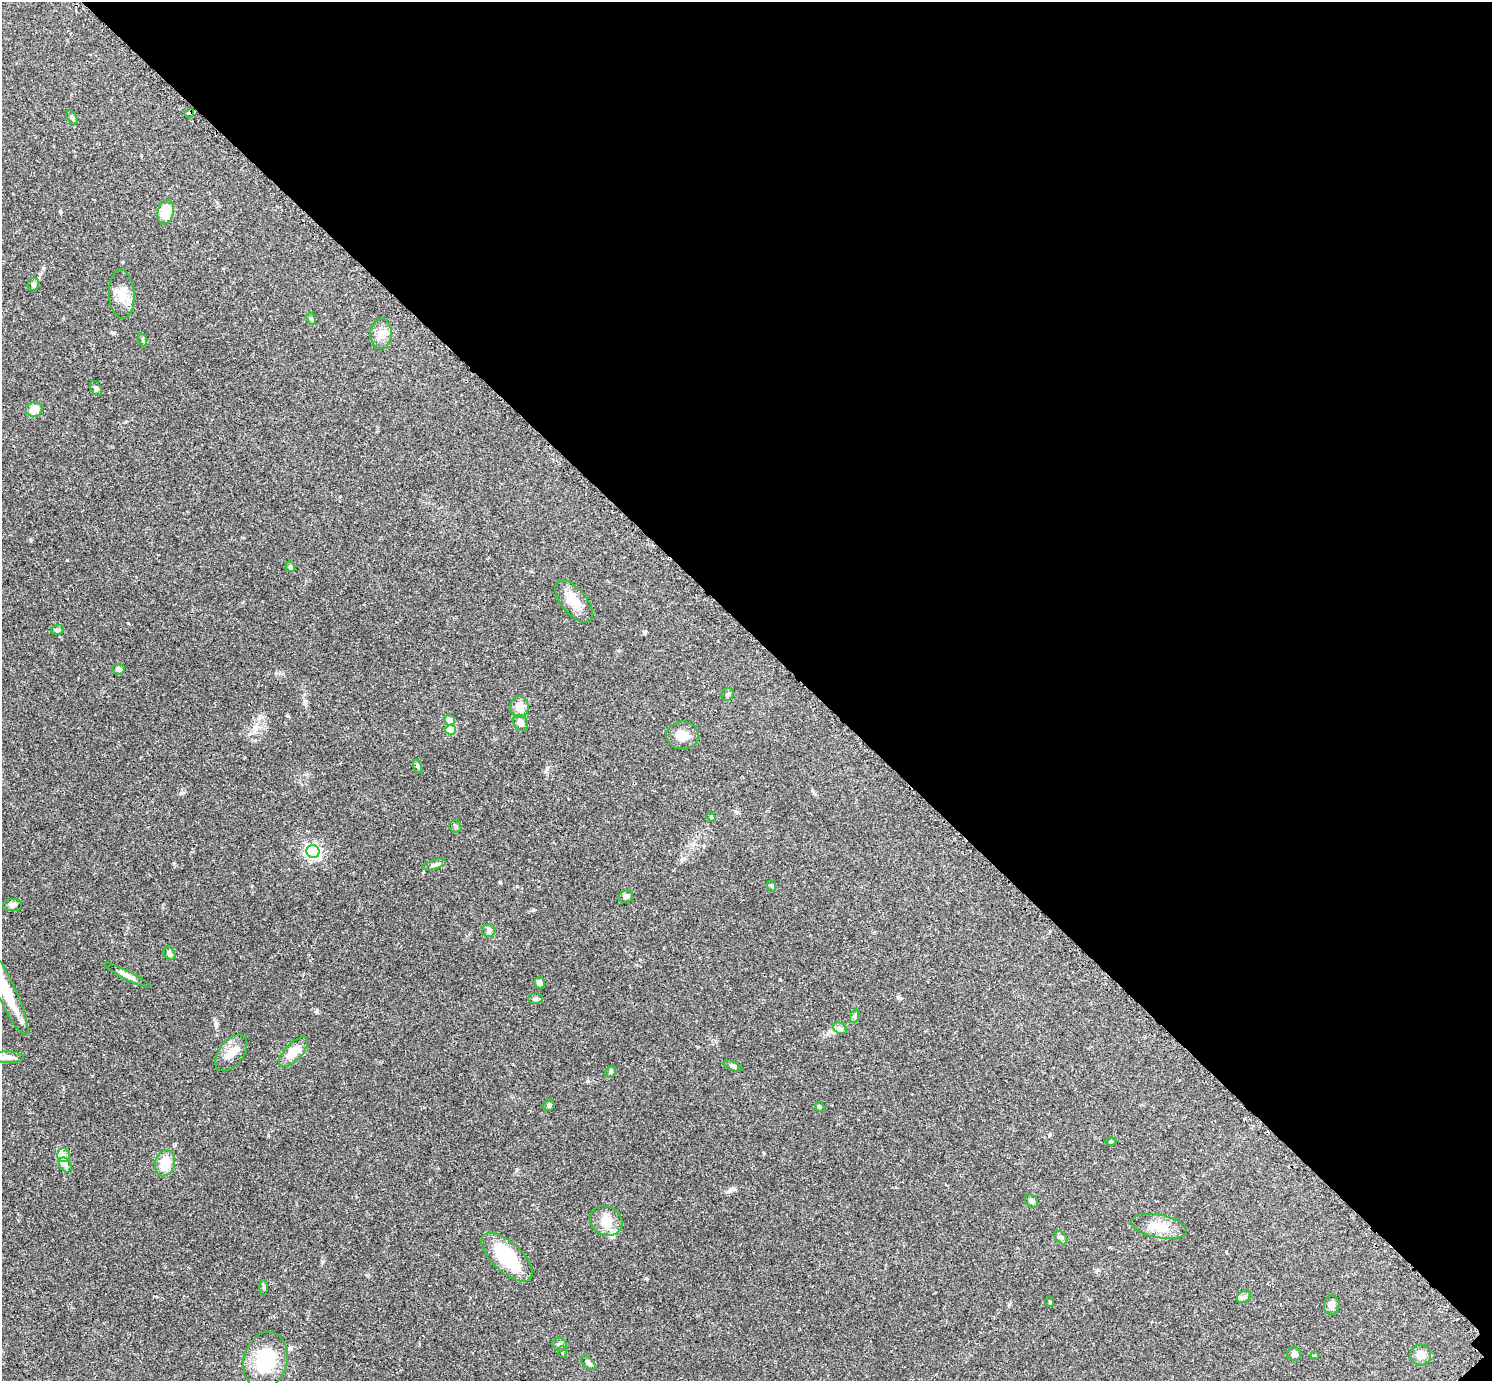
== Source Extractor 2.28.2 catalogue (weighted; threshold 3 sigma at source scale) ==
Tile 8 of 4 x 4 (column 4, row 2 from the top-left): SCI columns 4500-5989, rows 2947-4325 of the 6040 x 6040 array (HDU 1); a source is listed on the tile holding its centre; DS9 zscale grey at full resolution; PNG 1494 x 1383 px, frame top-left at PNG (2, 2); each listed source drawn as its Kron ellipse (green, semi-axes under 4 px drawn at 4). Shown black and unused: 46% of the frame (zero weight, under 2 of 3 exposures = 2% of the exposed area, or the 3 px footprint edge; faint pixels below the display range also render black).
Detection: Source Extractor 2.28.2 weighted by HDU 2 'WHT'; one run over the whole footprint, this tile lists its part. Background 0.0818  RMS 0.0056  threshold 0.025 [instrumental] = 3 sigma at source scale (4.5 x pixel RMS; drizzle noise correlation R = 1.50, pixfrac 1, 0.05/0.05 arcsec/px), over >= 5 px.
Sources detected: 68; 1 inside a brighter object's white glare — neither listed nor drawn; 4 inside a brighter listed object's ellipse — not listed separately; the other 63 listed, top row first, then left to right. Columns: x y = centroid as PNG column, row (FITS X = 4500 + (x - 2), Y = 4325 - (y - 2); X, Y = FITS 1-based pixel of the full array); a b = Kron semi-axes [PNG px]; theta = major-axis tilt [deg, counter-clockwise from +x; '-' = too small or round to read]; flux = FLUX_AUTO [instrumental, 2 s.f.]
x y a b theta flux
189 113 5 3 - 2.8
72 118 7 4 -63 0.95
166 212 12 8 77 13
33 284 7 5 77 1.5
122 294 24 12 -86 7.7
311 319 6 4 -64 0.86
381 334 15 10 87 4.7
143 340 7 4 -71 0.78
96 388 8 5 -63 1
34 409 8 7 - 6.2
290 567 5 4 - 1.4
574 601 25 12 -50 8.9
57 630 7 5 16 1
118 669 6 5 - 1.3
728 694 7 6 - 1.1
519 707 10 9 - 5.6
450 720 5 5 - 3.3
520 723 8 7 - 3.5
450 730 5 5 - 13
682 735 16 14 -1 5.9
418 766 7 4 -71 0.89
711 817 5 4 - 0.65
455 826 6 5 - 1
313 851 6 6 - 130
434 865 12 4 16 1.5
771 886 6 3 -70 0.66
626 897 7 6 - 1.6
13 905 9 6 0 1.6
489 930 7 6 - 1.6
169 953 7 5 -56 1.4
127 975 25 4 -27 3
540 983 6 5 - 2.1
6 991 49 9 -65 18
535 999 7 5 1 1
855 1016 7 4 71 0.93
840 1028 7 5 -30 1.3
293 1052 19 8 46 8.6
231 1053 21 12 53 6.7
8 1057 16 5 -2 2.5
733 1066 10 4 -21 1.1
611 1072 6 5 - 0.84
549 1105 6 5 - 1.1
820 1107 5 4 - 0.69
1111 1141 5 3 - 0.58
63 1155 7 6 - 2.1
165 1163 13 10 75 11
65 1165 8 5 -60 1.9
1031 1201 7 5 -49 1.4
606 1221 17 14 -29 8.4
1159 1226 28 11 -11 9
1061 1238 7 5 -48 1.2
507 1257 32 15 -43 27
264 1288 8 4 -89 0.93
1244 1297 7 5 31 1.5
1050 1302 5 3 - 0.52
1332 1305 9 8 - 2.3
560 1345 7 6 - 1.6
562 1352 6 4 -73 0.65
1294 1354 7 7 - 1.7
1314 1355 3 3 - 0.67
1421 1355 10 10 - 4.4
265 1361 29 21 75 24
588 1363 9 5 -43 1.3
Overlapping masked pixels (flux is a lower limit): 1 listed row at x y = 189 113
Isophote crosses this tile's border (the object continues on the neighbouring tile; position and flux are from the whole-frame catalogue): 1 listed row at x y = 6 991
Unlisted compact peaks at least as high as the median listed source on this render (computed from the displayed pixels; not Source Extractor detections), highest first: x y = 216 1025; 500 882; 67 560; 128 623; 730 1190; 60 211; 317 1010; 545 772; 30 539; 113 333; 182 793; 898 998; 533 910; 322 1262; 645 632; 43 268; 588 1081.